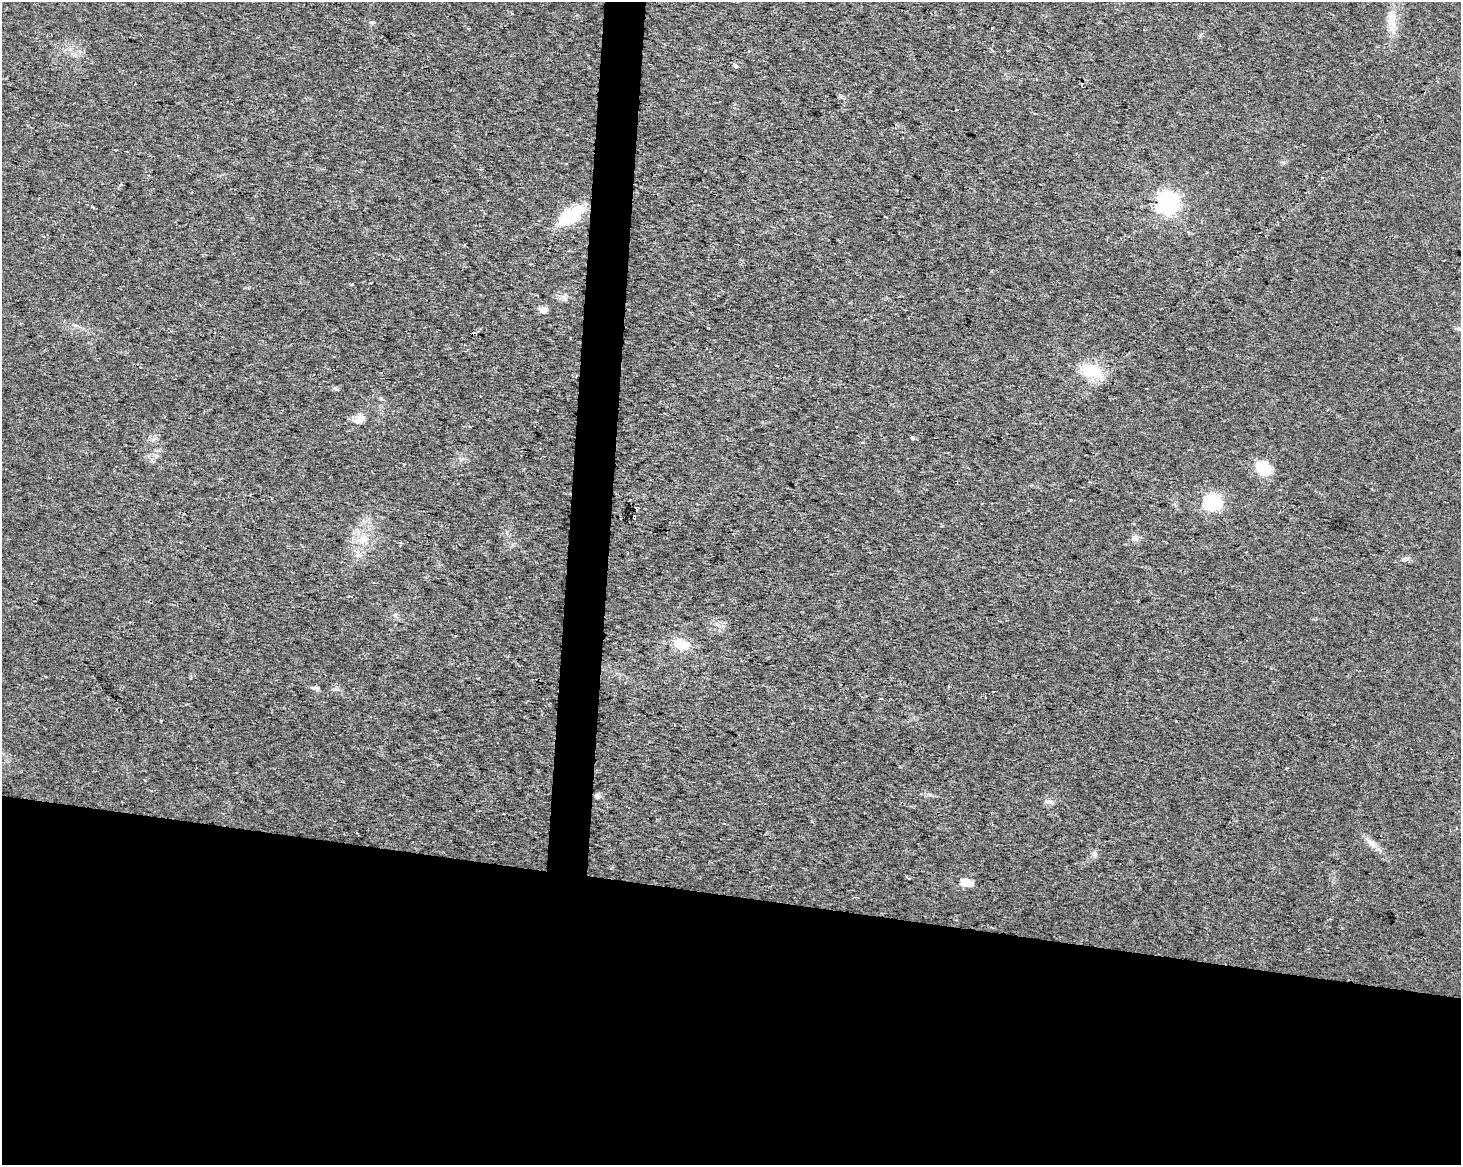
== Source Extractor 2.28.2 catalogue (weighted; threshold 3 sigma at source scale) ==
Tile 11 of 3 x 4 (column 2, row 4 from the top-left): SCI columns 1744-3202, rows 1-1163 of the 4889 x 4662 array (HDU 1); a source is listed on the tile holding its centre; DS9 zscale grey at full resolution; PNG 1463 x 1167 px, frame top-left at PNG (2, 2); no overlay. Shown black and unused: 25% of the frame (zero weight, under 2 of 3 exposures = <1% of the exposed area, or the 3 px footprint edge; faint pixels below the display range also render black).
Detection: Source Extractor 2.28.2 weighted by HDU 2 'WHT'; one run over the whole footprint, this tile lists its part. Background 0.0254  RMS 0.0053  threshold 0.0239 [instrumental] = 3 sigma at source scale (4.5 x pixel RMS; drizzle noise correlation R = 1.50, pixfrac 1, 0.0396/0.0396 arcsec/px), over >= 5 px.
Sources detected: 27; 2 cosmic-ray / hot-pixel residue — not listed; the other 25 listed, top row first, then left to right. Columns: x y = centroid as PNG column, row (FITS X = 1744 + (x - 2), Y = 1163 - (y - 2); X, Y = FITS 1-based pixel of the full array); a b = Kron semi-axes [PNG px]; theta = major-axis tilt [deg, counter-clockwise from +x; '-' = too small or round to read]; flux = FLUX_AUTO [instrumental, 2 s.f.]
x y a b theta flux
1392 17 17 13 -80 7.4
736 66 5 4 - 2.1
956 109 3 2 - 0.42
1168 203 8 8 - 310
91 207 3 3 - 1.2
571 215 24 13 32 28
352 284 3 3 - 0.96
544 309 11 7 -2 2.5
1458 329 6 4 71 0.85
1091 371 30 16 -16 16
360 419 16 10 37 4.4
913 438 4 3 - 1.6
404 464 3 2 - 0.38
1263 468 18 14 -43 14
1212 502 7 7 - 130
634 517 5 3 - 8.8
1135 538 9 8 - 2
363 539 16 7 41 4.9
681 644 19 11 -20 10
316 688 7 5 -10 1.7
880 699 4 3 - 0.97
597 796 8 5 -9 1.4
1049 802 11 6 -5 1.9
1371 842 17 7 -43 3.8
965 882 6 5 - 17
Overlapping masked pixels (flux is a lower limit): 1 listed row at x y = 634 517
Unlisted compact peaks at least as high as the median listed source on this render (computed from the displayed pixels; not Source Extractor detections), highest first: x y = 335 388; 371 22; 1094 854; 1404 559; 564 297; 1283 162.